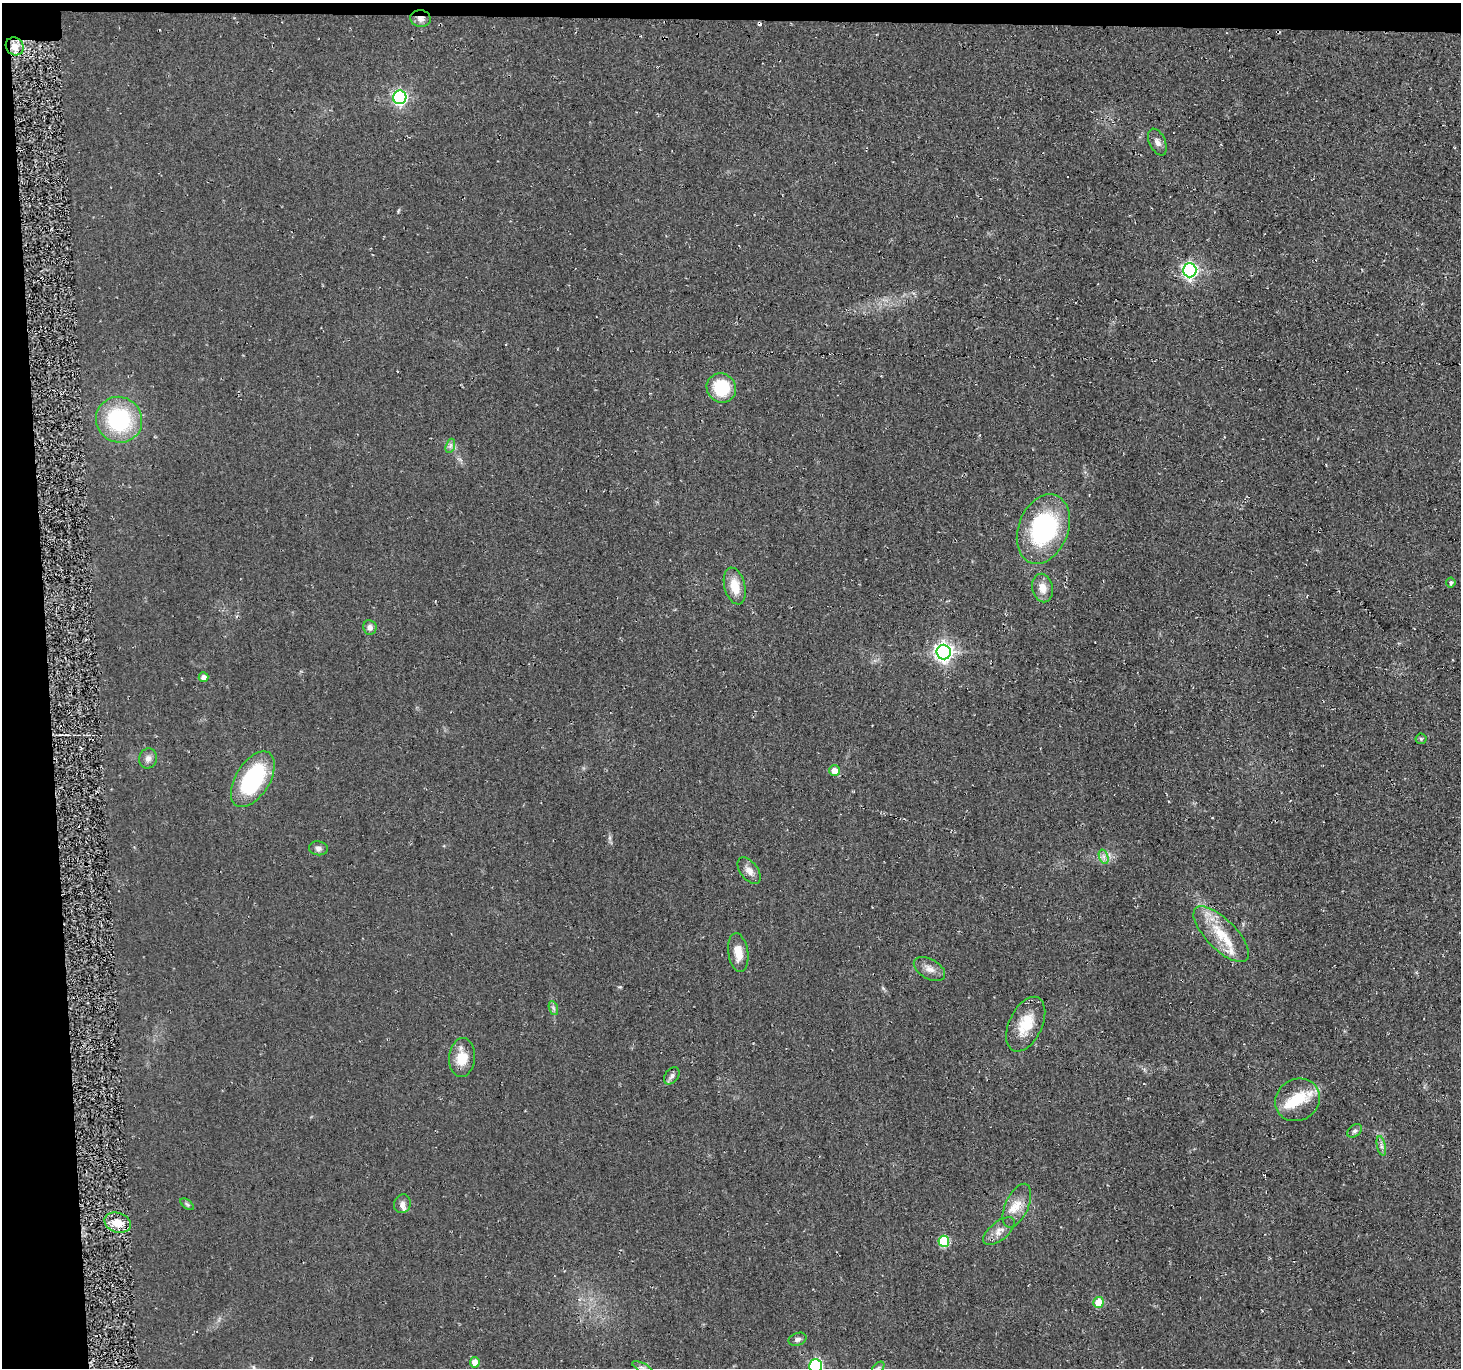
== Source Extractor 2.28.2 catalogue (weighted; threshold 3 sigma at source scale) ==
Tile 1 of 3 x 3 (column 1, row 1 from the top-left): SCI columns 6-1464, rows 2878-4243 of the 4432 x 4382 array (HDU 1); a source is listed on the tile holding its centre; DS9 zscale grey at full resolution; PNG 1463 x 1370 px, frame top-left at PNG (2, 3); each listed source drawn as its Kron ellipse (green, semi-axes under 4 px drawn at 4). Shown black and unused: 5% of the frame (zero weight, under 2 of 3 exposures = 3% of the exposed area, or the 3 px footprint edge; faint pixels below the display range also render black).
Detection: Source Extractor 2.28.2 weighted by HDU 2 'WHT'; one run over the whole footprint, this tile lists its part. Background 0.0522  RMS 0.012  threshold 0.0536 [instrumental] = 3 sigma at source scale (4.5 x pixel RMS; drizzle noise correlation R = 1.50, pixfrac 1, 0.05/0.05 arcsec/px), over >= 5 px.
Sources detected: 51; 2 inside a brighter object's white glare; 1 cosmic-ray / hot-pixel residue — neither listed nor drawn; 4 inside a brighter listed object's ellipse — not listed separately; the other 44 listed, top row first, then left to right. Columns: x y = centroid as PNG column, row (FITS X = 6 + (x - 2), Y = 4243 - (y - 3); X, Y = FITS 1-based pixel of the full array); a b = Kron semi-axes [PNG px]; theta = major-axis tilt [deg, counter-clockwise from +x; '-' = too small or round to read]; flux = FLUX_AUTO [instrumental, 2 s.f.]
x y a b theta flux
421 18 10 8 -8 6.4
15 46 9 8 - 11
400 97 7 6 - 260
1157 142 14 8 -65 6.2
1190 270 7 6 - 340
721 388 15 14 - 53
119 420 23 22 - 110
450 446 7 4 71 3
1043 529 36 25 69 160
1451 582 5 4 - 2.5
735 586 19 10 -75 21
1043 588 14 10 -78 12
370 627 7 6 - 5.1
944 652 7 7 - 550
203 677 5 4 - 6.4
1421 739 5 5 - 1.6
148 758 10 9 - 5.9
835 770 5 5 - 13
253 779 31 17 58 110
318 848 9 7 -7 4.3
1104 857 7 4 -72 3.8
749 871 15 8 -53 9
1221 934 36 15 -45 40
738 953 19 10 -81 16
929 969 17 10 -30 9.2
553 1008 7 4 -71 2.5
1026 1024 29 16 65 32
462 1058 19 13 85 24
672 1076 9 6 51 4
1297 1100 23 20 33 30
1355 1131 8 5 38 2.9
1381 1146 10 4 -77 3.6
187 1204 8 4 -37 2
402 1204 9 8 - 5
1017 1206 23 11 66 17
118 1223 13 9 -18 17
999 1231 19 9 38 9.8
944 1241 5 5 - 68
1099 1302 5 5 - 25
798 1339 9 6 22 3.5
475 1362 5 5 - 12
815 1366 6 6 - 130
642 1368 11 4 -27 3.4
878 1368 8 4 45 2.4
Overlapping masked pixels (flux is a lower limit): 1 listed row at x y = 421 18
Isophote crosses this tile's border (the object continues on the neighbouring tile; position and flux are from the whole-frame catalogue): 3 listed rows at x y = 815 1366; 642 1368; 878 1368